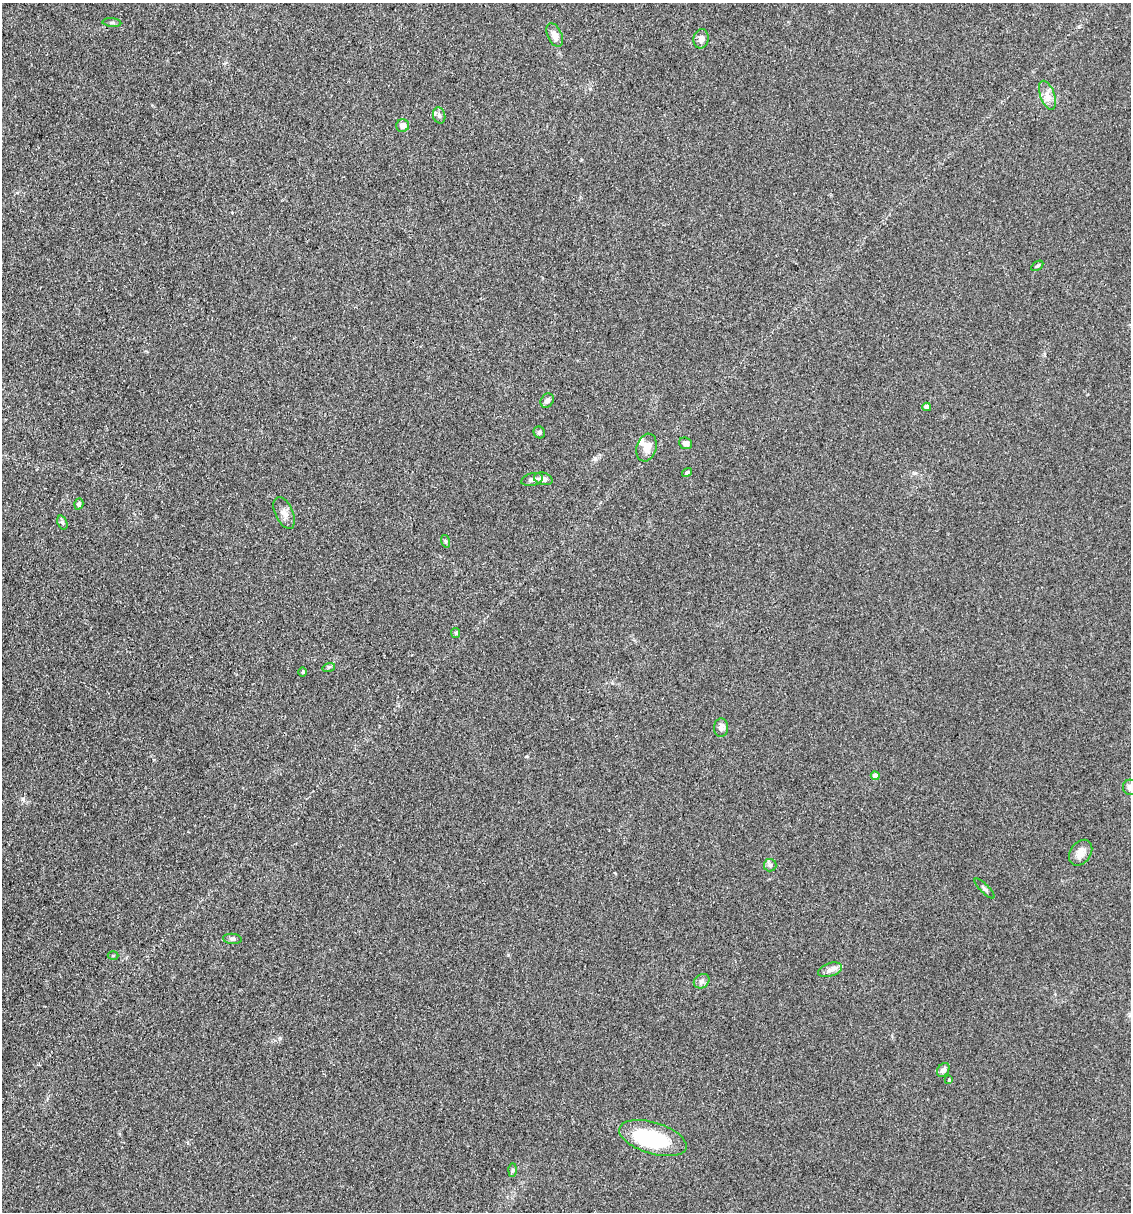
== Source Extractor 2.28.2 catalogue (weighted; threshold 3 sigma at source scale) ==
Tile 11 of 4 x 4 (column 3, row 3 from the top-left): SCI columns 2487-3615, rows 1211-2420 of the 4857 x 4841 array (HDU 1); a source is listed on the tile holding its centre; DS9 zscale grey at full resolution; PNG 1133 x 1214 px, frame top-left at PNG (2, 3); each listed source drawn as its Kron ellipse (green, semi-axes under 4 px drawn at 4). Shown black and unused: <1% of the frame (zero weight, under 3 of 4 exposures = <1% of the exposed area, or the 3 px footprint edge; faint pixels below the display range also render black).
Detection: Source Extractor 2.28.2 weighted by HDU 2 'WHT'; one run over the whole footprint, this tile lists its part. Background 0.11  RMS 0.0062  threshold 0.0281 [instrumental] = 3 sigma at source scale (4.5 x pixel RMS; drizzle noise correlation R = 1.50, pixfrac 1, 0.05/0.05 arcsec/px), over >= 5 px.
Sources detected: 38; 1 inside a brighter object's white glare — neither listed nor drawn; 1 inside a brighter listed object's ellipse — not listed separately; the other 36 listed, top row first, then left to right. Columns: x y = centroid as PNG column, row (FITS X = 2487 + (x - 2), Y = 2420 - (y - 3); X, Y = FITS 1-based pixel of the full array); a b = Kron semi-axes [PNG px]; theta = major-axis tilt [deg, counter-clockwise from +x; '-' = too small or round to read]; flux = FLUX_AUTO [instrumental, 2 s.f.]
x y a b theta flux
112 23 9 4 -4 1.1
555 35 13 7 -65 4.3
701 39 10 7 78 3.3
1047 95 15 7 -70 4.6
439 115 8 6 -75 1.7
403 126 6 6 - 3.6
1037 266 7 3 35 0.82
547 401 7 6 - 2.4
927 407 4 4 - 3.4
539 432 6 5 - 1.2
685 443 7 5 -21 2.4
646 448 14 10 73 5.9
687 473 5 4 - 1.2
532 479 11 6 14 2.2
543 479 9 6 -16 2.5
79 504 5 4 - 1.4
284 513 17 9 -66 4.3
62 523 7 4 -69 1.2
445 541 6 4 -72 0.87
456 633 5 4 - 0.72
329 667 6 4 18 0.85
303 672 5 3 - 0.68
721 728 9 7 87 2.4
875 776 4 4 - 5
1130 787 7 7 - 2.8
1081 853 14 10 54 5.1
770 865 6 6 - 1.3
985 889 13 3 -45 1.4
232 939 9 5 -5 1.6
113 956 5 3 - 0.65
830 970 12 6 17 2.9
702 981 8 6 33 2.1
943 1070 8 5 53 2.3
949 1080 4 4 - 0.56
653 1138 35 15 -17 48
512 1170 7 4 88 0.99
Isophote crosses this tile's border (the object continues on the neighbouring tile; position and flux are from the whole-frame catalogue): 1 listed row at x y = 1130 787
Unlisted compact peaks at least as high as the median listed source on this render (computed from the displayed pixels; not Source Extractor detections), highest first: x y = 23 799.